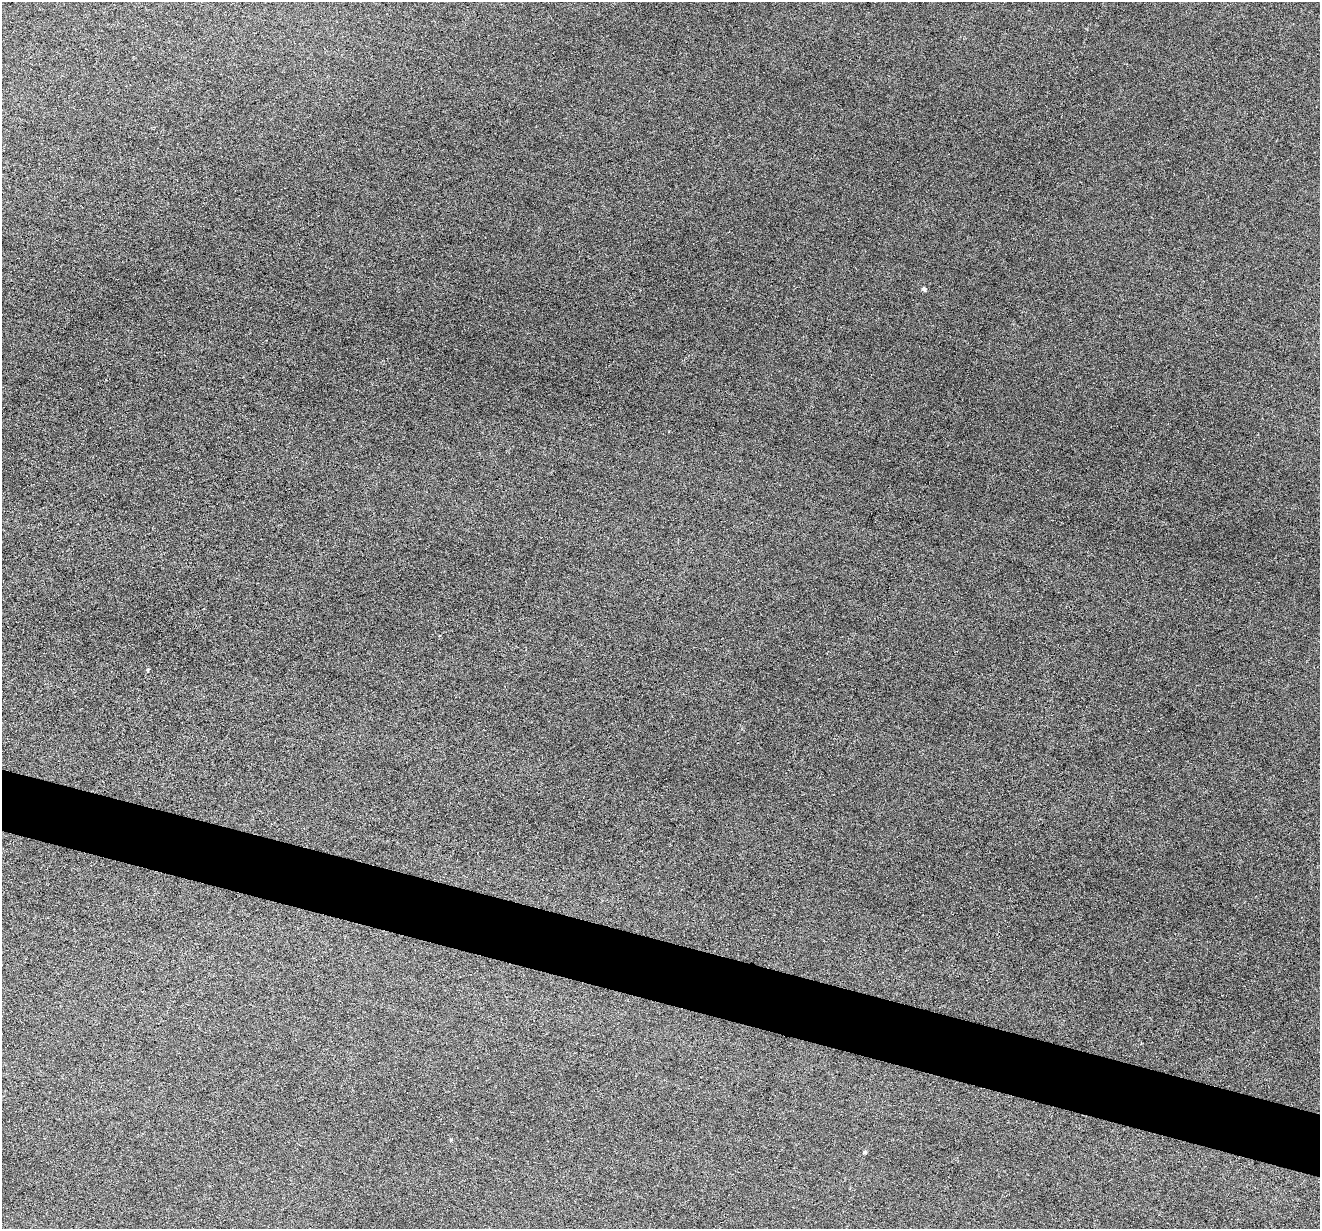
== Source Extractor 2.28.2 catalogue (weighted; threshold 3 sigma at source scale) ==
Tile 6 of 4 x 4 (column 2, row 2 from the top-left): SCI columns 1319-2636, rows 2583-3809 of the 5274 x 5294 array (HDU 1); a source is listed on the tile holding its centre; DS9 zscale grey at full resolution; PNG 1322 x 1231 px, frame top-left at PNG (2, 2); no overlay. Shown black and unused: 5% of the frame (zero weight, under 3 of 6 exposures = <1% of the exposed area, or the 3 px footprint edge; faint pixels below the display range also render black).
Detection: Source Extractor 2.28.2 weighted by HDU 2 'WHT'; one run over the whole footprint, this tile lists its part. Background 0.0474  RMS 0.0055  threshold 0.0225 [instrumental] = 3 sigma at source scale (4.09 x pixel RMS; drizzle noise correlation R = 1.36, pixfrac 0.8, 0.05/0.05 arcsec/px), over >= 5 px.
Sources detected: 3; all 3 listed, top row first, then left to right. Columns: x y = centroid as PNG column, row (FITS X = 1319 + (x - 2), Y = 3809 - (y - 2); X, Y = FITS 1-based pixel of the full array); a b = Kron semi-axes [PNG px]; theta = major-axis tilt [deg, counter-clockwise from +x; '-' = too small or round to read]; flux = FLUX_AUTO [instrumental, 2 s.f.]
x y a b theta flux
924 289 5 4 - 1.3
451 1140 5 4 - 0.57
864 1152 4 4 - 0.84